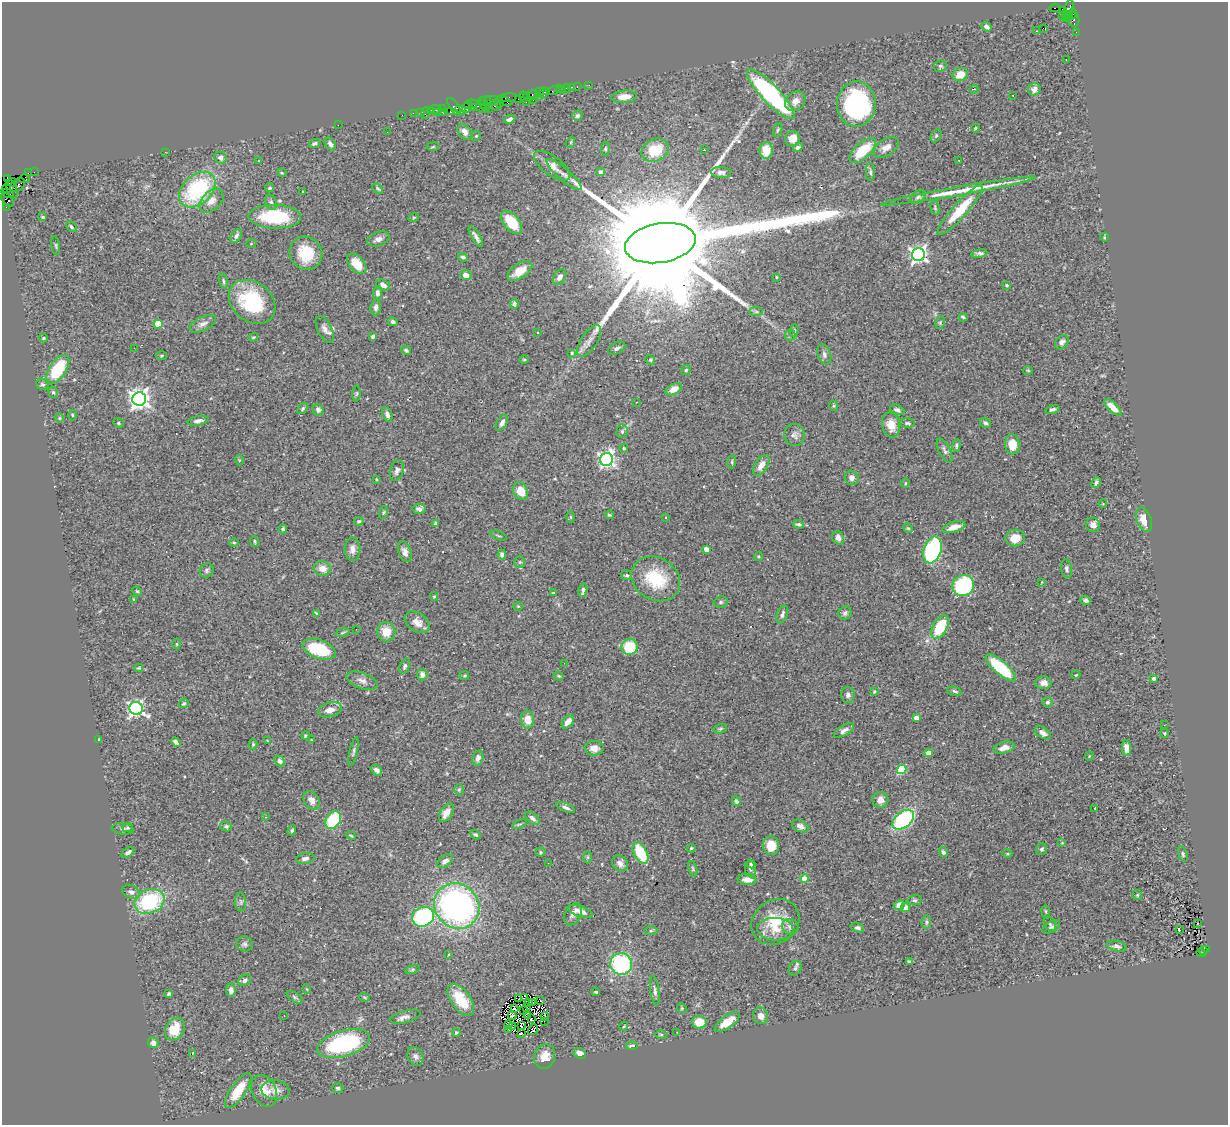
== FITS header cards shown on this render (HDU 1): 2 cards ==
NAXIS1  =                 1226
NAXIS2  =                 1123

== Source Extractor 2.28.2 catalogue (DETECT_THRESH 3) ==
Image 1226 x 1123 px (HDU 1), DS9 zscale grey, 1 PNG px = 1 image px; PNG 1230 x 1127 px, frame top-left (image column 1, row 1123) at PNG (2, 2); each listed source drawn as its Kron ellipse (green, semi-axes under 4 px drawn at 4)
Background 0.909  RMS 0.059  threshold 0.177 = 3 sigma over >= 5 px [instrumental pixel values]
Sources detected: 422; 2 with non-positive FLUX_AUTO (blend fragments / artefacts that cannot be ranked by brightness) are neither listed nor drawn; the other 420 listed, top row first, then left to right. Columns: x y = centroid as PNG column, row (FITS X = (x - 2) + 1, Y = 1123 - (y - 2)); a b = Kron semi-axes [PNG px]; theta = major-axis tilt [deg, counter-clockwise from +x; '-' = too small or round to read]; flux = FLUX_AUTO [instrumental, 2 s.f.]
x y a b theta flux
1055 8 5 3 - 210
1068 10 11 4 72 260
1064 11 4 3 - 260
1072 14 5 3 - 140
1063 16 3 2 - 22
1068 16 5 3 - 110
1073 19 7 6 - 150
986 27 5 4 - 11
1043 28 3 2 - 390
1036 31 3 2 - 4.3
1076 32 2 2 - 8.7
1066 60 2 2 - 2.2
940 66 6 6 - 9
960 75 8 6 25 55
589 85 2 2 - 10
577 86 3 2 - 40
571 87 3 2 - 30
567 88 4 3 - 53
559 89 3 2 - 11
974 89 4 3 - 4.3
1034 89 6 6 - 25
547 91 2 2 - 38
553 91 6 2 19 30
562 91 2 2 - 7.7
540 92 3 3 - 42
543 93 5 3 - 64
771 94 33 9 -46 630
526 95 3 3 - 29
533 95 5 4 - 73
1013 95 3 2 - 3.8
538 96 2 2 - 43
523 97 6 3 -76 100
624 97 13 6 6 46
507 98 9 3 8 140
518 99 2 2 - 27
491 100 7 3 9 170
533 100 2 2 - 33
484 101 7 2 14 58
506 101 6 3 -34 76
795 101 11 8 42 29
499 102 5 3 - 84
526 102 2 2 - 53
856 104 23 19 88 630
468 105 4 3 - 48
484 105 6 3 -35 110
496 105 6 4 -57 320
478 106 11 3 -27 270
454 107 10 4 -54 100
473 107 4 3 - 130
466 108 5 3 - 33
488 108 2 2 - 30
436 109 6 3 -7 80
442 109 4 3 - 49
430 110 3 2 - 32
461 110 5 3 - 230
420 112 2 2 - 22
450 112 3 3 - 97
413 113 2 2 - 30
425 113 6 2 71 120
437 113 4 2 - 21
443 113 4 2 - 33
402 115 2 2 - 12
577 116 5 5 - 9.1
510 119 6 4 25 16
338 125 2 2 - 47
975 128 4 3 - 6
778 130 7 3 71 5.3
387 132 2 2 - 2.5
465 132 8 6 -55 22
936 135 7 5 63 6.7
476 136 5 4 - 5.4
792 139 8 7 - 38
571 142 6 3 71 4
315 143 6 3 21 8.3
330 144 7 5 -57 15
433 147 6 3 9 4.2
798 148 5 4 - 11
886 148 14 8 33 29
605 149 7 4 85 5.4
655 150 14 11 27 130
704 150 2 2 - 13
766 150 8 6 88 73
863 150 16 7 43 130
165 152 3 2 - 3.6
221 158 6 6 - 19
258 161 3 3 - 3.4
959 161 2 2 - 2.4
552 166 21 9 -37 47
34 172 3 2 - 6.4
601 172 4 4 - 25
721 172 10 5 -4 13
870 172 9 4 -89 8.2
28 173 4 2 - 41
282 173 5 3 - 3.6
564 174 22 6 -41 24
7 178 4 2 - 21
24 178 5 4 - 43
12 182 4 3 - 48
18 185 8 6 39 250
269 188 4 4 - 6.1
6 189 4 2 - 21
12 189 10 5 -71 340
378 189 6 3 -45 5.2
197 190 21 14 43 400
303 191 4 2 - 2.8
958 191 78 4 10 140
8 193 6 3 -22 140
918 197 8 6 37 9.5
7 200 8 5 -51 160
212 201 14 9 45 36
271 202 8 5 -70 10
6 207 2 2 - 23
935 208 7 4 -77 5.5
960 210 32 7 48 140
43 217 3 3 - 5.3
275 217 26 12 -2 240
414 217 5 3 - 4.2
511 222 14 8 -50 100
71 227 6 4 -47 6.8
236 236 7 5 59 13
476 237 12 3 -59 15
1104 237 4 3 - 3.7
378 239 11 6 22 21
660 243 36 19 10 230000
251 244 5 3 - 3.2
56 246 9 3 -81 4.9
306 253 17 16 - 130
979 253 8 4 8 11
918 255 6 6 - 1300
463 257 5 4 - 11
357 264 12 7 -48 82
520 271 14 7 34 62
466 275 6 5 - 34
560 277 8 5 55 16
776 277 3 2 - 3.2
223 281 8 4 -79 6.6
383 285 7 5 -22 18
1007 285 4 3 - 5.2
377 293 7 4 88 15
252 302 25 19 -40 270
514 304 5 4 - 8.9
376 307 8 5 84 15
756 312 7 4 -1 8
963 317 4 3 - 5.8
393 322 5 4 - 10
940 322 6 4 79 6.2
158 324 4 4 - 130
203 324 14 6 25 21
325 329 14 7 -63 22
794 331 6 4 81 6.1
537 333 3 3 - 8.1
790 335 5 5 - 8.5
373 336 4 3 - 6.8
253 337 5 3 - 4.8
43 338 4 3 - 4.7
589 341 18 8 57 30
1062 342 8 6 49 14
134 348 2 2 - 9.9
617 348 9 5 29 15
406 350 5 4 - 6.2
572 353 3 3 - 4.1
824 355 10 6 -73 15
161 356 5 4 - 5.8
524 359 5 3 - 3.7
650 360 5 4 - 4.9
58 369 16 8 57 210
686 370 5 4 - 5.9
1028 370 5 3 - 3.6
42 384 6 5 - 7.7
674 389 9 5 26 36
53 392 6 4 -73 7.1
357 394 8 4 89 5
139 399 7 7 - 2600
637 402 3 3 - 2.8
834 406 5 3 - 4.3
1113 407 11 4 -42 48
303 409 6 4 51 6.3
1052 409 7 3 17 9
318 410 6 5 - 11
897 410 7 4 -23 12
387 414 7 5 -68 16
72 415 5 3 - 4.1
59 418 4 4 - 3.9
198 421 10 5 11 16
118 423 5 4 - 5.5
502 423 9 5 60 17
907 423 7 5 -2 7.3
985 423 6 4 -33 7.4
891 425 13 9 -77 49
622 431 7 5 88 8.4
794 435 11 10 - 18
1012 444 10 7 -88 62
957 445 6 4 80 7.9
624 448 4 3 - 6.9
945 450 13 5 -62 13
607 459 6 6 - 1100
239 460 5 3 - 3.2
732 462 6 4 84 5.8
761 465 11 6 56 36
397 470 11 6 73 13
852 478 7 6 - 20
376 479 3 2 - 3.3
905 483 4 3 - 3.5
1096 483 6 4 62 11
521 491 9 7 -64 53
1103 504 4 2 - 2.7
419 509 6 5 - 13
384 512 6 4 72 5.2
609 515 4 3 - 5.5
571 517 6 4 -89 4.1
665 518 3 3 - 3.7
1144 520 13 7 -70 50
359 521 5 3 - 5.4
435 523 4 3 - 6.8
798 524 5 4 - 6.8
1093 525 7 7 - 24
954 527 12 5 17 39
908 528 5 4 - 4.6
283 529 4 4 - 7.5
498 536 8 2 -21 4.9
838 538 7 5 -64 19
1015 538 10 8 8 58
255 541 5 4 - 5.3
234 542 5 3 - 4.2
352 549 12 8 -88 26
706 549 4 4 - 58
932 550 13 9 72 500
405 552 11 6 -71 18
502 555 5 4 - 13
758 556 4 4 - 5.2
520 562 5 5 - 6.3
322 568 8 7 - 37
1067 569 9 5 -80 11
207 570 7 6 - 8.9
627 575 5 5 - 6.1
656 579 25 21 -32 180
1042 582 3 2 - 2.4
963 585 11 10 - 510
583 590 7 3 78 11
137 591 5 4 - 4.7
553 593 3 3 - 6.2
434 597 4 4 - 4.6
133 599 3 3 - 5.4
1086 600 5 4 - 10
721 602 7 5 15 7.1
518 606 4 4 - 3.7
316 613 4 2 - 3.7
845 613 7 6 - 10
782 614 9 5 70 14
417 622 13 9 -35 34
940 627 12 7 60 160
356 629 2 2 - 2.4
386 632 10 9 - 61
342 633 7 3 19 5
177 644 5 3 - 3.9
630 647 8 8 - 120
319 649 17 9 -19 220
564 663 2 2 - 7.3
405 666 8 5 69 9.2
139 668 4 3 - 4.3
1001 668 19 6 -41 240
422 675 6 5 - 22
1076 675 4 3 - 3.7
464 676 5 4 - 4.9
559 676 5 4 - 4.7
1154 679 4 4 - 9.4
362 681 16 8 -19 25
1044 683 8 6 -2 24
955 691 7 4 -14 7.5
874 692 4 3 - 4
848 695 8 7 - 11
1047 702 5 5 - 8
184 703 5 4 - 5.2
136 708 7 6 - 1200
330 710 12 7 15 38
916 718 4 4 - 39
527 720 9 6 -86 45
568 722 8 5 52 30
1164 725 3 2 - 3.9
720 729 7 4 18 6.6
844 731 11 5 33 16
1043 733 9 5 -33 19
1164 733 5 4 - 4.2
306 736 4 4 - 6
99 740 4 3 - 5.6
312 740 3 2 - 2.6
268 741 3 2 - 2.8
176 742 5 4 - 14
253 744 5 4 - 5.7
594 748 9 7 2 28
1004 748 11 5 16 23
1127 748 8 4 -88 35
353 751 15 4 77 11
928 753 5 4 - 19
1089 756 4 4 - 3.8
478 758 7 5 75 18
280 761 6 5 - 16
902 769 5 4 - 220
377 770 6 4 -41 15
459 790 5 5 - 5.9
312 800 10 7 -59 27
880 800 8 8 - 27
736 801 5 4 - 7.9
566 807 10 4 -22 12
1095 808 3 2 - 5.7
446 813 10 6 57 34
265 817 3 3 - 3
532 818 8 5 -40 14
333 820 10 7 59 190
903 820 12 8 39 480
519 824 8 3 22 5.6
226 826 6 5 - 7.8
800 826 9 6 -25 18
128 828 5 4 - 4.7
123 829 11 5 -6 11
292 830 5 4 - 5.3
475 835 5 4 - 8.7
351 836 5 3 - 4.7
1062 843 3 3 - 2.8
771 845 9 8 - 52
691 848 4 3 - 4.5
1041 849 6 5 - 8.5
540 852 5 4 - 5
943 852 5 4 - 9
128 853 7 4 39 14
640 853 12 6 -62 160
1007 854 5 3 - 4
1183 854 8 4 -72 6
588 857 6 4 -89 5.5
305 858 9 5 10 15
445 861 9 5 34 22
548 863 3 2 - 4.1
620 863 9 7 -45 20
751 864 4 4 - 7.2
693 869 8 4 -77 6.3
750 869 8 5 -81 10
747 879 9 5 -3 28
804 879 4 4 - 96
131 892 9 6 -22 15
1137 895 5 5 - 5.1
915 900 7 5 12 7
150 901 15 12 23 320
241 902 9 5 -86 10
899 905 5 4 - 30
457 906 24 21 -46 1300
905 907 4 4 - 29
580 911 13 5 -19 32
1046 911 6 3 -81 4.2
573 914 12 8 61 19
423 917 11 9 28 510
775 922 25 21 36 140
926 922 7 4 83 7.1
1197 923 2 2 - 2.6
1050 924 7 5 -53 8.1
790 927 8 8 - 20
1051 927 10 5 30 11
857 928 7 4 -16 8.1
775 929 18 11 -3 61
1180 930 3 2 - 44
651 931 7 4 1 6.3
244 944 8 7 - 11
1116 946 10 5 -12 13
1203 950 4 3 - 61
1207 950 3 2 - 59
1201 953 5 2 - 51
449 954 3 2 - 5
909 962 4 3 - 7.8
621 964 11 10 - 440
795 968 8 6 55 11
413 969 7 3 19 6.5
245 980 7 5 35 12
307 989 5 3 - 3.1
231 990 7 5 -88 17
655 991 15 4 -82 14
596 992 4 3 - 5.3
169 994 4 3 - 6.6
295 997 9 5 -33 8.6
365 997 5 3 - 4.4
524 998 3 2 - 4.2
519 999 3 2 - 3.5
461 1000 18 9 -54 110
541 1001 4 2 - 6.2
529 1002 3 2 - 3.1
533 1003 3 2 - 1.9
514 1008 3 3 - 4.5
526 1008 3 2 - 1.3
682 1008 5 4 - 5
524 1011 4 2 - 0.58
528 1015 3 3 - 6.8
284 1016 3 2 - 4.7
512 1016 4 3 - 0.035
761 1016 8 7 - 24
406 1017 16 6 15 22
545 1017 4 2 - 5.6
531 1019 2 2 - 0.98
544 1021 2 2 - 1.2
699 1022 7 6 - 67
727 1022 15 6 36 71
509 1025 2 2 - 1.5
513 1026 3 2 - 0.35
521 1026 3 2 - 2.1
624 1026 4 3 - 3.3
175 1029 12 9 60 90
509 1030 2 2 - 9.2
533 1030 6 3 52 3.4
456 1032 4 4 - 6.1
677 1032 2 2 - 2.2
521 1033 3 2 - 4.1
661 1035 6 4 -2 4.7
153 1043 6 5 - 23
343 1044 27 13 16 460
632 1046 6 3 6 16
580 1053 7 5 -30 21
192 1054 3 2 - 33
415 1056 10 7 -66 16
545 1056 12 10 75 51
338 1088 5 5 - 10
238 1090 20 7 56 100
275 1090 14 9 -5 32
264 1091 16 12 -65 59
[2 non-positive-flux detections neither listed nor drawn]